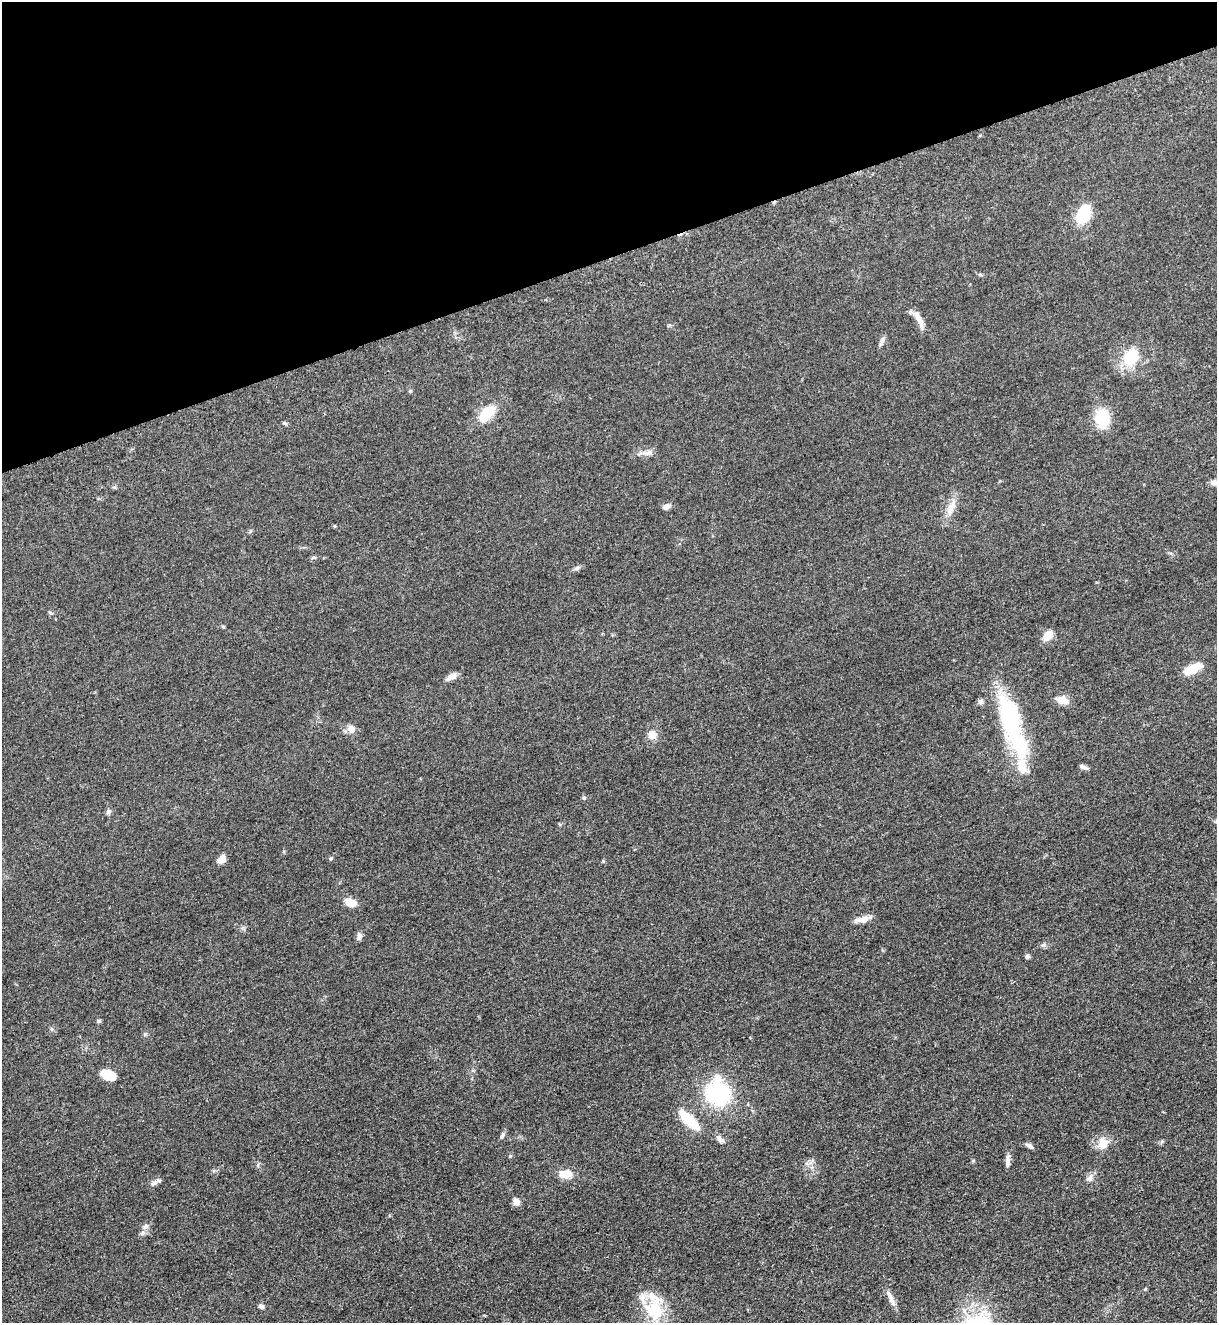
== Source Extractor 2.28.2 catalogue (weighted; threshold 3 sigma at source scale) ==
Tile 3 of 4 x 4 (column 3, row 1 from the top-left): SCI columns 2712-3926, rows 4028-5348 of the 5317 x 5365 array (HDU 1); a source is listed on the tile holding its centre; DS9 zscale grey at full resolution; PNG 1219 x 1325 px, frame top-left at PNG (2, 2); no overlay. Shown black and unused: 19% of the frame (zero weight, under 3 of 5 exposures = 4% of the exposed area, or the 3 px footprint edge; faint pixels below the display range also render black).
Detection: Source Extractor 2.28.2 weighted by HDU 2 'WHT'; one run over the whole footprint, this tile lists its part. Background 0.051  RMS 0.0059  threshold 0.0267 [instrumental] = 3 sigma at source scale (4.5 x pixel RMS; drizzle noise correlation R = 1.50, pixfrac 1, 0.05/0.05 arcsec/px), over >= 5 px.
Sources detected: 55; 2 inside a brighter object's white glare — not listed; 4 inside a brighter listed object's ellipse — not listed separately; the other 49 listed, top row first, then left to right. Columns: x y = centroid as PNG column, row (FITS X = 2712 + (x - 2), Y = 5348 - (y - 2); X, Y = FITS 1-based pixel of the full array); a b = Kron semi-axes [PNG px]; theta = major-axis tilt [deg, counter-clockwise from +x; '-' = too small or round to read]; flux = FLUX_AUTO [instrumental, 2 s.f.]
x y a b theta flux
1083 214 16 10 68 26
919 320 27 7 -64 5.4
882 340 10 6 65 2
1131 357 26 19 45 16
410 391 5 4 - 0.73
488 412 17 10 38 15
1102 418 15 12 -85 23
284 423 5 5 - 0.81
1216 482 16 7 6 3.5
666 507 8 6 27 2.7
951 507 22 8 64 6.1
577 568 7 5 45 1.2
50 612 6 3 -21 0.72
223 627 6 3 -20 0.63
1048 635 9 7 39 7.3
1193 669 21 9 26 11
451 677 15 7 26 3.1
1062 700 13 8 -15 6.9
981 701 7 6 - 1.5
1011 718 63 25 -75 62
351 729 11 9 -41 3.8
652 735 10 9 - 4.8
1084 767 10 4 -27 1.8
584 798 5 5 - 0.81
108 811 7 6 - 1.4
331 858 5 4 - 0.69
221 860 8 6 48 5.1
603 861 5 4 - 0.61
351 902 12 8 -16 7.5
862 919 20 6 11 4.5
359 936 10 6 65 1.9
1043 945 6 5 - 1.1
1027 956 6 5 - 1.3
108 1075 17 11 -19 8.9
717 1093 20 17 -80 67
690 1121 27 9 -44 18
502 1136 9 5 55 1.4
720 1139 10 7 -43 2.4
1103 1144 16 14 78 7
1029 1146 11 5 -27 1.7
1007 1161 14 5 88 2.7
566 1173 14 8 5 8.9
1090 1178 10 7 62 2.3
153 1183 8 6 43 1.6
516 1202 10 7 -59 3
145 1226 9 6 41 2
891 1299 20 6 -71 3.5
261 1306 6 5 - 1.9
655 1310 41 18 -82 25
Isophote crosses this tile's border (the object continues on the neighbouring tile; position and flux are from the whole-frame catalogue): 1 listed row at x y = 1216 482
Unlisted compact peaks at least as high as the median listed source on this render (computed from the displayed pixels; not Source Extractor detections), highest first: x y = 99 1021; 145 1034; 510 1156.